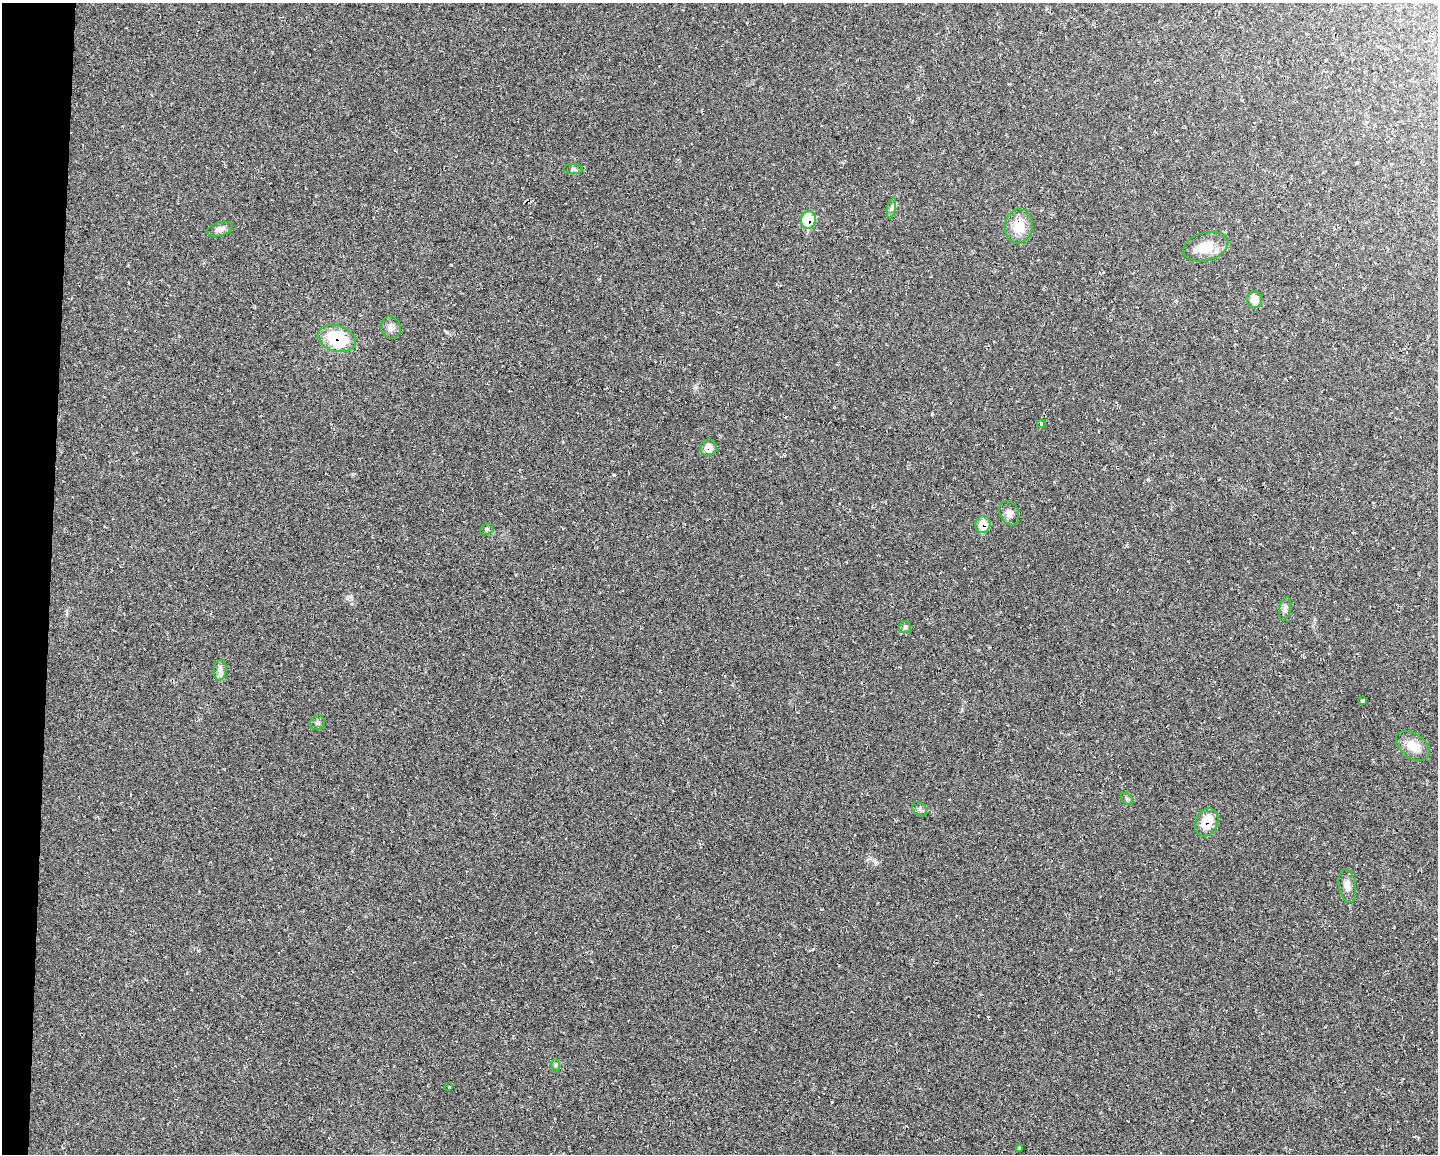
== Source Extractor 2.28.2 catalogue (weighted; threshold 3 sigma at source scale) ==
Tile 7 of 3 x 4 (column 1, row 3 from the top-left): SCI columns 219-1654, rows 1153-2304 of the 4631 x 4609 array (HDU 1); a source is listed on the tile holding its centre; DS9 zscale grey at full resolution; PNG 1440 x 1156 px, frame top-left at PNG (2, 3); each listed source drawn as its Kron ellipse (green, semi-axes under 4 px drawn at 4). Shown black and unused: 3% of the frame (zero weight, under 2 of 3 exposures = <1% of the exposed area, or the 3 px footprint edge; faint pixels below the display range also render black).
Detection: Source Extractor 2.28.2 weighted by HDU 2 'WHT'; one run over the whole footprint, this tile lists its part. Background 0.0251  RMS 0.0063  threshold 0.0285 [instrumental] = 3 sigma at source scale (4.5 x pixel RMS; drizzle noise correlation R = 1.50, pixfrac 1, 0.05/0.05 arcsec/px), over >= 5 px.
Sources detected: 28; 1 inside a brighter listed object's ellipse — not listed separately; the other 27 listed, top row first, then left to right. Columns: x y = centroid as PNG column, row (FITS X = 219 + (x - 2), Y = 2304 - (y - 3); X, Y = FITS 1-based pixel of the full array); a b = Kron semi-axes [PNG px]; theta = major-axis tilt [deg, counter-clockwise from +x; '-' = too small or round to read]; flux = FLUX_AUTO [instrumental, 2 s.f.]
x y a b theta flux
573 169 9 5 -4 1.6
891 208 10 4 79 1.5
808 220 9 7 77 25
1019 226 17 14 82 13
220 229 13 7 15 3.2
1206 247 23 14 16 14
1254 300 8 7 - 6.5
391 328 11 10 - 3.6
337 338 19 13 -18 32
1041 424 4 3 - 0.84
708 448 8 8 - 6.9
1009 513 13 9 -64 3.8
983 525 9 7 75 12
487 529 7 5 22 1.3
1285 609 12 6 82 2.4
905 627 6 6 - 1.1
220 670 10 6 83 3
1363 701 4 3 - 3.5
317 723 8 7 - 1.5
1413 746 19 12 -36 9.6
1127 799 7 4 -45 1.2
920 809 8 6 -41 1.8
1207 822 14 11 65 12
1347 886 17 8 -81 5
556 1065 6 4 90 1.1
449 1087 3 3 - 0.56
1019 1149 3 3 - 2.3
Overlapping masked pixels (flux is a lower limit): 6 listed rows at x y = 808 220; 1019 226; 337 338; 708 448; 983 525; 1207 822
Unlisted compact peaks at least as high as the median listed source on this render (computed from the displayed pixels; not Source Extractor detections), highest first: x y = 614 475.